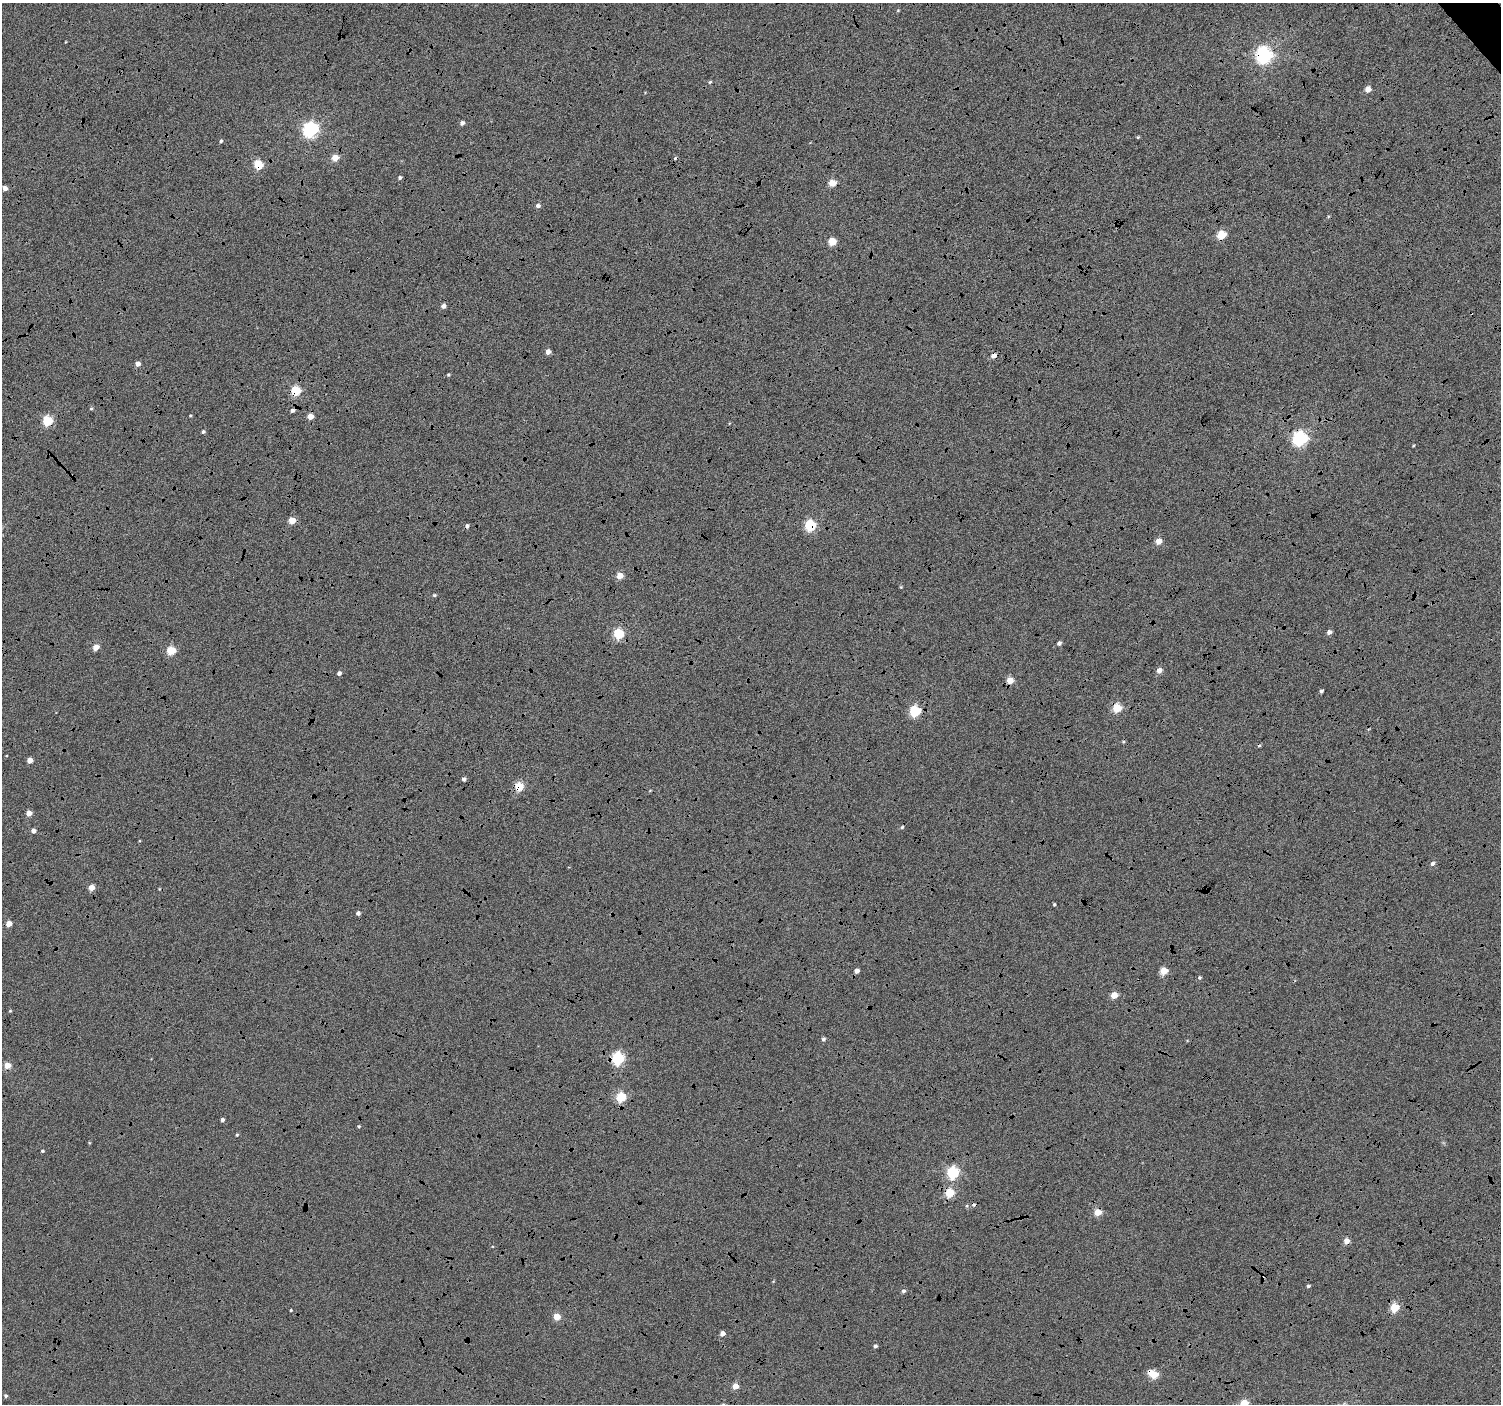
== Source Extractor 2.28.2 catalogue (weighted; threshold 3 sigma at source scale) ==
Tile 10 of 4 x 4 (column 2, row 3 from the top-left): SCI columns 1508-3006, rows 1610-3011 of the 6003 x 5959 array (HDU 1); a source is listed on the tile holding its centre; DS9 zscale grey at full resolution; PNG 1503 x 1406 px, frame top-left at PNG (2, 3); no overlay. Shown black and unused: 1% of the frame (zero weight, under 4 of 12 exposures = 2% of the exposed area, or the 3 px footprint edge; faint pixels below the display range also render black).
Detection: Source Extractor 2.28.2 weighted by HDU 2 'WHT'; one run over the whole footprint, this tile lists its part. Background -0.0512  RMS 0.021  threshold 0.086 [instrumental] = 3 sigma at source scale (4.09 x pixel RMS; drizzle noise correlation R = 1.36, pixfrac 0.8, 0.0396/0.0396 arcsec/px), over >= 5 px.
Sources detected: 91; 6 cosmic-ray / hot-pixel residue — not listed; the other 85 listed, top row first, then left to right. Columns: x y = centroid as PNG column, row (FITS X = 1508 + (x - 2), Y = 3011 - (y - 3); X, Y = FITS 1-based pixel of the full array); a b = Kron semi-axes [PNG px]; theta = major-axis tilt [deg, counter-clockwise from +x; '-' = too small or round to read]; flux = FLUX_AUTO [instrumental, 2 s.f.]
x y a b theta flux
898 10 5 3 - 1.5
1264 55 6 6 - 630
710 82 5 4 - 2.4
1368 89 4 4 - 19
462 123 4 4 - 6.8
310 130 6 6 - 500
1138 137 5 3 - 1.8
221 141 4 4 - 2.9
335 158 4 4 - 29
258 165 5 5 - 88
400 177 4 4 - 4
832 183 5 4 - 40
5 188 4 4 - 11
538 206 5 4 - 7
1221 235 5 5 - 77
832 241 5 5 - 65
443 306 5 4 - 7.6
548 352 4 4 - 11
994 355 5 4 - 14
138 364 4 4 - 10
448 375 4 4 - 2
296 391 5 5 - 100
91 408 4 4 - 2.3
190 416 4 3 - 1.6
310 416 4 4 - 25
47 421 5 5 - 110
203 432 4 4 - 3.3
1299 438 6 6 - 430
1413 446 4 2 - 1.6
292 520 4 4 - 37
810 526 5 5 - 160
1158 541 4 4 - 25
620 575 4 4 - 27
434 595 4 4 - 2.7
1329 632 4 4 - 8.5
619 633 5 5 - 120
1059 643 4 4 - 5.8
96 647 4 4 - 22
171 650 5 5 - 71
1159 670 5 4 - 14
339 673 4 4 - 5.9
1010 680 5 5 - 29
1321 691 4 3 - 3.5
1117 708 5 5 - 78
915 711 5 5 - 160
1123 742 5 4 - 2.3
30 760 4 4 - 18
464 779 4 4 - 5.1
519 786 5 5 - 69
29 813 4 4 - 17
902 827 5 4 - 2.6
33 831 4 4 - 8.6
1432 863 6 5 - 5
92 888 4 4 - 22
1054 904 4 3 - 1.9
358 913 4 4 - 6
9 923 4 4 - 21
857 971 4 4 - 9.2
1164 971 5 5 - 46
1199 978 5 5 - 2.7
1114 995 5 4 - 33
10 1011 4 4 - 1.7
823 1039 5 5 - 3.9
618 1058 6 5 - 250
7 1065 5 4 - 30
621 1097 5 5 - 98
222 1120 4 4 - 4.4
359 1126 4 3 - 2.2
237 1135 4 3 - 2.1
42 1151 4 3 - 2.2
953 1172 6 5 - 200
950 1193 5 5 - 77
1097 1212 5 4 - 37
1346 1241 5 5 - 16
1308 1286 4 3 - 2.6
903 1291 5 5 - 4.4
1394 1308 5 5 - 76
291 1310 3 2 - 1.9
557 1317 4 4 - 36
722 1333 4 4 - 12
875 1346 4 4 - 3.8
1153 1374 7 5 -29 61
735 1386 4 4 - 27
6 1396 4 4 - 3.3
1244 1403 5 5 - 39
Overlapping masked pixels (flux is a lower limit): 12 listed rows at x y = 1264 55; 258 165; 994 355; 296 391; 47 421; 1299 438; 810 526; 1117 708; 519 786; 618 1058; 950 1193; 1153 1374
Isophote crosses this tile's border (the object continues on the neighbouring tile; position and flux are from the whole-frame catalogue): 1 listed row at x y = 1244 1403